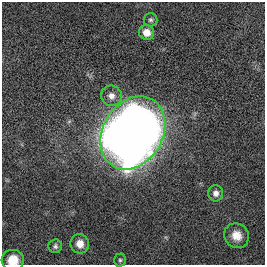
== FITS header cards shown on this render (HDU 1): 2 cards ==
NAXIS1  =                  263
NAXIS2  =                  263

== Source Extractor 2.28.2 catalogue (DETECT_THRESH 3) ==
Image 263 x 263 px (HDU 1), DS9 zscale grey, 1 PNG px = 1 image px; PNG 267 x 267 px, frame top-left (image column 1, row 263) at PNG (2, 2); each listed source drawn as its Kron ellipse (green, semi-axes under 4 px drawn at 4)
Background 0.00721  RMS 0.031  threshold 0.094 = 3 sigma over >= 5 px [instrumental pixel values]
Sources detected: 10; all 10 listed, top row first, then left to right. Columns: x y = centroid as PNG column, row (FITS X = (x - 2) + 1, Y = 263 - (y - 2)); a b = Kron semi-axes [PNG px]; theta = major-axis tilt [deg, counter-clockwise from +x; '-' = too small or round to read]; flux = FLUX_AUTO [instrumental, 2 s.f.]
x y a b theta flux
150 20 7 6 - 5
146 32 8 7 - 23
111 96 10 10 - 17
133 133 39 30 59 3700
216 193 8 7 - 12
237 236 13 12 - 27
80 244 10 9 - 21
55 246 7 6 - 6
13 260 11 10 - 32
120 260 6 5 - 4
At the frame edge (FLAGS 8, measured only in part): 1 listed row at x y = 13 260